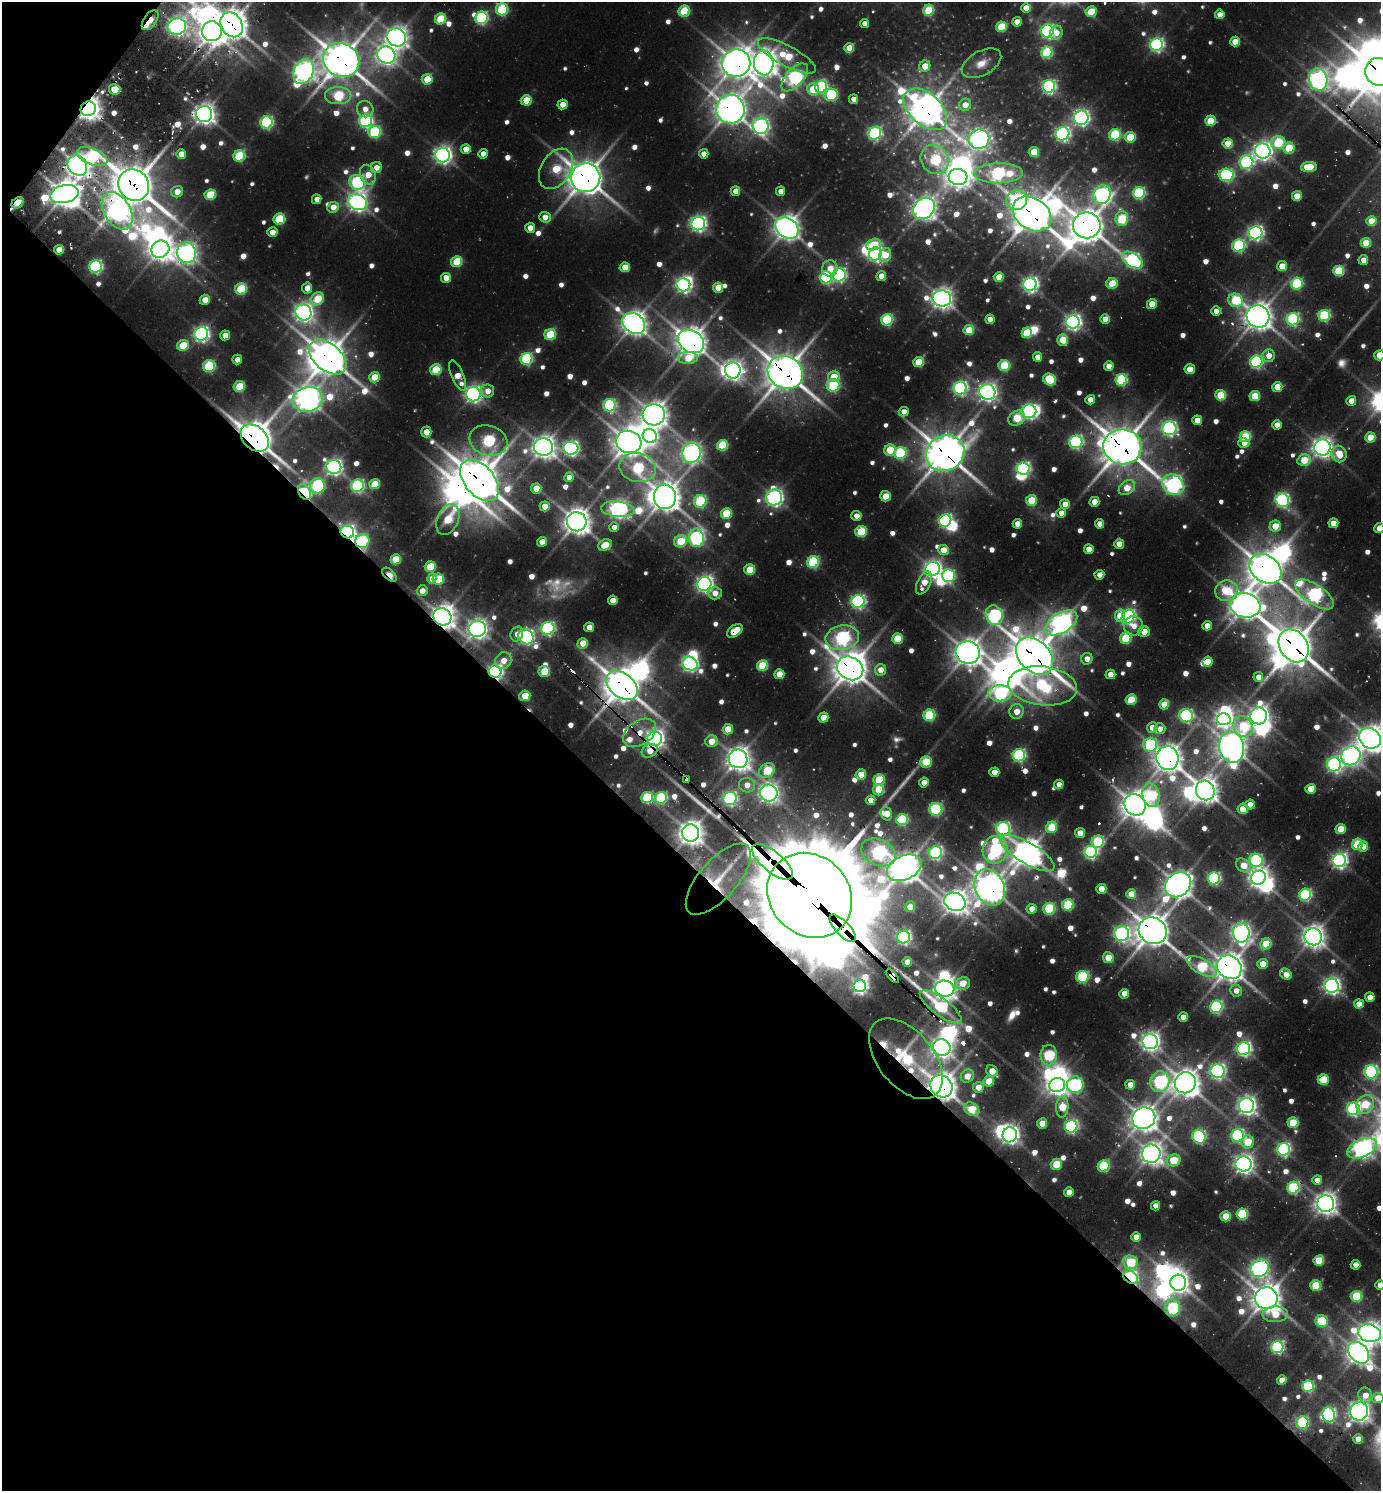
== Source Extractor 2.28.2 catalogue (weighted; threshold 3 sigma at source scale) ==
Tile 9 of 4 x 4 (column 1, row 3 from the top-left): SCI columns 303-1681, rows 1559-3047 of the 6039 x 6026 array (HDU 1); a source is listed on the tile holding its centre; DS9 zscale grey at full resolution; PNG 1383 x 1493 px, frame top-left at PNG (2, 2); each listed source drawn as its Kron ellipse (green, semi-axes under 4 px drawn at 4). Shown black and unused: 43% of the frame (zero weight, under 2 of 3 exposures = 4% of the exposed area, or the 3 px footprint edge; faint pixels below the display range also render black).
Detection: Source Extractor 2.28.2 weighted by HDU 2 'WHT'; one run over the whole footprint, this tile lists its part. Background 0.121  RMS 0.011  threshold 0.0513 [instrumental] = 3 sigma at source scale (4.5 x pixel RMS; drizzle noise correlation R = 1.50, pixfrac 1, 0.05/0.05 arcsec/px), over >= 5 px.
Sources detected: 852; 25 too faint to see at this stretch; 52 inside a brighter object's white glare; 7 cosmic-ray / hot-pixel residue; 2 long thin detections or spike segments (spike, bleed or trail) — neither listed nor drawn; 6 inside a brighter listed object's ellipse — not listed separately; of the other 760, all 500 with FLUX_AUTO >= 16.6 (the completeness limit of this list) listed and drawn (260 fainter detections not listed), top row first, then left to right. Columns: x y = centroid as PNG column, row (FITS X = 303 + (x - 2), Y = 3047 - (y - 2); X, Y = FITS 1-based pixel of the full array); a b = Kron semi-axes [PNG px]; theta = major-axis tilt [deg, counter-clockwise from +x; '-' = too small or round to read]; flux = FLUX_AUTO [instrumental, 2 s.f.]
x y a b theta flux
1026 8 5 4 - 29
502 9 6 6 - 170
929 10 5 5 - 96
684 11 5 5 - 100
1091 11 5 5 - 64
1220 14 5 4 - 20
481 18 6 6 - 250
440 19 6 5 - 95
150 20 11 6 54 58
1017 22 5 4 - 25
864 23 4 4 - 17
232 25 13 10 -57 2400
177 26 9 8 - 920
1001 27 5 5 - 86
212 31 10 10 - 2000
1047 31 6 6 - 460
1056 33 7 6 - 21
396 37 10 9 - 1300
1235 42 5 5 - 34
1156 45 6 6 - 460
849 48 5 5 - 42
1047 52 6 5 - 170
386 55 9 8 - 1000
787 56 32 10 -28 100
341 60 18 16 -30 3400
736 63 14 14 - 2200
764 63 12 10 -86 1900
982 63 21 12 29 23
925 66 6 5 - 34
304 71 13 9 66 1200
1379 72 14 13 - 3400
795 77 17 8 47 480
427 79 5 5 - 56
1318 79 11 9 -76 1000
1049 86 6 6 - 400
821 87 6 6 - 240
115 89 5 5 - 62
813 89 6 5 - 55
831 95 7 6 - 170
338 96 13 8 0 120
853 99 5 4 - 17
526 100 5 5 - 71
562 104 5 5 - 30
965 105 6 6 - 27
88 109 8 7 - 1400
365 109 8 8 - 17
730 109 14 14 - 2200
925 109 25 16 -42 2400
204 114 8 8 - 1200
1081 118 7 7 - 650
366 121 6 6 - 360
1210 121 5 5 - 65
267 122 6 6 - 290
761 126 8 8 - 630
375 132 6 6 - 200
875 133 6 6 - 340
1062 134 7 6 - 480
1115 135 6 5 - 170
1130 137 5 5 - 79
979 139 10 9 - 980
1278 142 7 6 - 100
1228 143 5 5 - 52
1289 148 5 5 - 79
466 149 5 5 - 24
1263 151 8 7 - 950
1034 152 5 5 - 59
181 154 5 4 - 27
483 154 5 4 - 18
704 154 5 4 - 20
443 155 7 7 - 830
92 156 16 8 -22 170
239 156 6 5 - 140
935 160 15 13 -50 160
1246 162 7 6 - 340
77 166 11 9 -49 1500
376 167 5 5 - 17
1309 167 8 5 6 61
556 169 22 14 58 86
998 173 24 10 1 390
368 175 10 7 -68 30
1226 175 8 6 -2 290
958 177 9 8 - 1100
586 178 15 14 - 2800
357 182 8 7 - 290
134 185 16 15 - 4100
735 191 5 4 - 23
780 191 5 4 - 18
177 192 6 5 - 23
1139 193 6 5 - 240
64 194 14 9 12 2100
210 195 6 5 - 80
1102 195 9 8 - 680
1297 196 5 5 - 42
317 199 5 4 - 17
1017 200 10 10 - 200
357 202 10 8 -21 1000
17 203 7 5 42 55
333 207 6 5 - 23
924 208 12 9 44 1300
117 211 21 13 -59 1100
1032 214 21 15 -35 3000
545 217 6 5 - 25
279 219 6 5 - 110
1122 219 7 6 - 93
1371 221 5 5 - 40
698 224 7 6 - 620
1087 225 14 13 - 2600
530 228 5 5 - 19
787 228 13 9 -35 1700
272 232 5 5 - 23
1255 233 7 6 - 530
1366 243 5 5 - 39
874 245 7 5 16 58
1239 246 6 6 - 220
160 249 9 8 - 1700
59 250 5 4 - 36
187 253 10 9 - 1100
875 254 7 6 - 500
885 255 7 6 - 39
1132 260 11 6 -33 440
1363 260 5 4 - 20
457 261 6 5 - 86
1282 266 5 5 - 40
95 267 6 6 - 330
625 267 5 5 - 39
830 268 8 7 - 24
1339 271 5 5 - 110
839 275 7 6 - 380
881 276 5 5 - 24
826 277 6 6 - 260
999 277 5 5 - 43
446 278 5 5 - 30
1030 284 7 6 - 590
1112 284 6 5 - 52
1297 284 6 6 - 160
683 285 7 6 - 590
307 288 5 5 - 22
718 288 5 5 - 41
241 289 6 5 - 110
942 298 9 8 - 1200
317 299 7 6 - 73
205 300 5 5 - 26
1236 300 7 6 - 110
1152 304 5 5 - 45
1216 311 5 4 - 19
303 312 8 8 - 1000
1324 315 6 5 - 190
1258 316 11 11 - 1900
990 319 5 4 - 25
1105 319 5 5 - 36
1293 319 6 6 - 270
887 320 6 5 - 180
1073 322 7 6 - 660
634 323 12 9 -37 1600
969 330 5 5 - 55
1027 333 5 5 - 92
201 334 7 6 - 590
550 334 6 5 - 99
225 335 5 5 - 27
1063 340 5 5 - 45
691 341 14 10 -33 2100
183 345 6 5 - 67
1380 355 5 5 - 45
1268 356 6 6 - 22
328 357 22 13 -41 3100
1038 357 5 4 - 24
688 358 10 6 0 50
526 359 6 6 - 220
237 360 5 4 - 18
919 362 5 5 - 69
1256 362 6 6 - 290
209 366 6 6 - 150
1004 366 5 5 - 100
1109 366 5 4 - 17
1190 369 5 5 - 32
436 370 6 5 - 94
733 370 8 8 - 980
785 372 18 16 -34 3200
457 376 16 6 -67 28
374 377 5 5 - 42
834 377 6 5 - 39
1050 379 6 5 - 110
1121 380 6 5 - 200
833 385 6 6 - 180
239 386 6 5 - 72
1277 387 5 5 - 45
960 388 7 6 - 420
488 391 6 6 - 21
987 392 8 8 - 940
473 394 7 7 - 770
1221 395 5 5 - 78
1255 396 5 5 - 62
308 399 15 12 12 1600
1090 400 5 4 - 27
1351 401 5 4 - 24
609 405 6 6 - 230
1029 411 7 7 - 490
904 412 5 4 - 18
654 415 11 10 - 1800
1017 418 9 7 32 66
1197 420 5 4 - 28
1277 425 5 4 - 19
1169 428 7 7 - 500
426 432 5 5 - 26
650 436 7 6 - 350
1245 437 5 5 - 130
1370 437 5 5 - 39
255 438 16 11 -43 3200
488 440 19 15 -18 220
629 442 13 11 -17 2300
1076 442 6 6 - 320
1244 443 6 5 - 17
722 445 5 5 - 110
543 447 9 8 - 1500
1122 447 19 17 -8 3500
1322 447 8 8 - 1100
571 448 7 6 - 580
890 450 6 5 - 69
691 453 10 9 - 980
900 453 6 6 - 200
945 453 20 17 30 3300
1339 454 8 7 - 41
1304 460 7 5 12 56
334 467 7 7 - 680
638 468 18 14 -13 170
1023 468 6 6 - 420
569 477 5 4 - 19
480 480 24 15 -49 3900
374 484 5 5 - 56
1173 485 11 9 -32 720
317 486 7 7 - 250
357 486 6 6 - 320
536 488 5 5 - 38
1127 488 9 6 38 38
305 492 8 6 -60 250
885 496 5 5 - 37
665 497 12 11 - 2300
774 497 8 8 - 750
1031 500 5 5 - 70
1282 500 7 6 - 410
700 501 6 6 - 180
1094 502 5 4 - 28
1065 504 5 4 - 25
545 506 5 5 - 29
618 509 17 7 -6 920
726 513 5 5 - 87
1061 513 5 5 - 19
856 516 5 5 - 18
448 520 16 10 68 76
945 520 6 5 - 390
577 522 10 9 - 1800
1333 523 5 5 - 28
1017 524 5 4 - 24
1099 524 4 4 - 25
1275 526 5 5 - 38
614 527 5 4 - 17
1379 528 5 5 - 28
861 531 6 5 - 98
347 532 7 6 - 530
696 538 9 7 -87 510
362 541 7 7 - 180
681 541 6 6 - 77
542 542 5 4 - 26
1119 544 5 5 - 27
605 545 7 5 32 29
1089 549 5 4 - 26
943 550 5 5 - 32
396 559 5 5 - 60
813 562 6 5 - 180
430 567 5 5 - 77
750 569 5 5 - 65
932 569 7 7 - 780
1265 569 17 13 -37 2800
390 575 9 5 -41 33
1099 575 5 4 - 19
948 576 6 6 - 270
432 579 5 4 - 25
438 579 6 5 - 83
924 583 12 6 63 30
704 584 7 7 - 710
422 591 5 5 - 17
1227 591 11 10 - 93
715 593 7 6 - 18
1315 594 22 10 -34 560
613 600 5 4 - 26
858 601 7 6 - 440
1245 605 15 12 -13 2100
994 615 10 8 -66 360
1120 616 6 5 - 45
442 617 9 8 - 1700
1128 617 8 6 61 520
1061 623 17 10 32 1200
1134 626 10 9 - 20
1207 626 5 4 - 23
589 627 5 5 - 26
548 628 7 6 - 400
477 629 9 8 - 1000
735 631 9 5 37 44
1144 632 5 5 - 25
517 634 7 6 - 18
526 637 8 7 - 510
842 638 17 12 11 490
1126 638 6 5 - 120
897 639 5 5 - 69
583 643 5 5 - 43
1294 646 17 13 -55 3400
968 652 12 11 - 2000
1035 656 21 15 -45 3900
1087 659 6 5 - 19
503 661 9 7 44 24
1207 662 5 5 - 40
690 664 8 6 -27 620
762 665 5 5 - 100
850 668 14 11 -31 2600
881 670 6 5 - 26
544 671 5 5 - 63
495 672 6 6 - 550
779 674 5 5 - 37
1110 674 5 4 - 23
1258 677 5 5 - 17
622 685 18 12 -40 3300
1043 686 34 19 -7 260
1000 693 11 8 0 330
525 696 5 5 - 46
1131 700 5 5 - 69
1164 704 5 5 - 51
1016 711 7 7 - 23
929 715 6 5 - 160
1186 716 7 6 - 350
1259 716 8 8 - 1000
823 718 5 5 - 38
1224 719 7 6 - 690
1152 727 5 5 - 22
1243 727 11 9 -57 100
728 729 5 5 - 41
1160 729 6 5 - 18
640 733 18 12 33 32
1370 738 11 9 -34 1700
655 739 7 7 - 980
711 741 6 6 - 28
1150 745 7 7 - 190
1232 747 16 12 -77 2000
650 751 8 6 29 27
1019 755 6 6 - 300
1351 756 10 9 - 970
1167 758 12 11 - 2100
738 759 9 9 - 1500
926 762 6 5 - 78
1334 764 7 7 - 470
767 771 8 7 - 95
994 772 5 4 - 24
861 774 5 5 - 38
686 779 4 3 - 450
879 780 5 5 - 94
924 783 5 4 - 27
1059 784 5 4 - 19
747 785 8 7 - 25
1310 789 5 4 - 42
879 790 6 5 - 69
1205 790 10 9 - 1600
769 793 9 8 - 970
1151 795 12 8 -74 150
647 798 6 5 - 120
661 798 6 5 - 180
730 798 7 6 - 390
871 800 5 4 - 27
1250 804 5 4 - 19
1135 805 11 10 - 2100
936 809 6 6 - 200
1243 809 5 5 - 41
886 814 7 5 -73 35
902 820 6 5 - 150
1052 827 6 5 - 82
1003 829 7 6 - 290
1340 829 5 5 - 46
691 833 8 8 - 1600
1080 833 5 5 - 24
1098 842 6 6 - 160
1357 844 6 5 - 120
1363 847 5 5 - 21
995 850 14 12 80 420
878 852 18 13 -24 430
1091 852 6 6 - 380
935 853 6 6 - 350
1027 853 31 10 -31 2200
1256 860 7 6 - 280
1339 860 7 6 - 630
772 862 25 10 -39 1200
1243 865 8 6 -37 35
904 868 18 12 25 2400
1214 878 6 6 - 270
1258 878 7 7 - 1000
718 879 44 19 49 42
1178 885 14 11 41 1800
990 887 19 14 -67 2200
1101 889 5 5 - 36
1131 894 5 5 - 34
810 895 45 39 -45 33000
1305 895 6 5 - 260
955 902 11 9 -24 1600
1068 905 6 5 - 140
910 907 5 5 - 26
1032 909 5 4 - 25
1049 909 6 6 - 140
843 928 17 7 -46 1700
1153 931 14 13 - 2800
1241 933 10 8 -81 990
1122 934 7 7 - 520
903 937 6 6 - 440
1313 937 9 8 - 1400
1266 944 6 5 - 77
1108 958 5 5 - 39
907 962 5 4 - 19
1263 964 5 5 - 33
1202 966 16 7 -29 140
1229 967 13 11 -38 2200
1286 974 6 5 - 26
892 976 8 4 -46 98
1082 977 6 6 - 190
962 983 8 6 9 42
860 986 6 6 - 560
1332 986 7 7 - 750
945 989 10 8 -11 1400
1236 991 6 6 - 17
1124 994 5 4 - 35
1370 997 5 5 - 21
1359 1004 5 4 - 24
941 1007 25 8 -37 170
1216 1007 6 6 - 280
1183 1017 5 5 - 21
1150 1042 8 7 - 970
942 1048 9 8 - 1200
1244 1049 6 6 - 520
1049 1055 10 8 -89 160
906 1059 47 27 -50 330
992 1071 6 5 - 37
1217 1071 7 7 - 530
1371 1072 7 6 - 340
967 1076 7 6 - 28
1323 1080 5 5 - 72
989 1081 5 5 - 48
1160 1082 10 9 - 390
1185 1083 11 10 - 1900
1057 1085 8 7 - 1100
1075 1085 8 8 - 300
1130 1085 5 4 - 22
941 1086 12 10 -47 2300
978 1087 5 5 - 27
1365 1104 10 8 54 76
1246 1106 8 7 - 900
1062 1107 10 6 87 57
972 1109 8 6 -32 60
1353 1109 6 6 - 400
1144 1118 11 10 - 1900
1042 1123 5 5 - 36
1293 1123 5 5 - 87
1071 1126 6 6 - 350
1010 1135 7 7 - 790
1238 1135 6 6 - 310
1199 1137 7 6 - 320
1247 1142 6 6 - 63
1362 1148 16 9 23 1000
1284 1149 6 6 - 390
1151 1154 9 9 - 1300
1174 1160 7 6 - 74
1056 1164 5 5 - 61
1243 1164 8 8 - 960
1104 1166 6 5 - 160
1317 1180 5 5 - 19
1293 1188 6 6 - 230
1069 1192 5 4 - 25
1326 1204 8 8 - 1300
1155 1206 5 4 - 18
1242 1214 5 5 - 150
1226 1216 5 5 - 57
1136 1237 5 4 - 20
1319 1260 5 5 - 70
1130 1262 8 7 - 99
1356 1265 5 4 - 20
1259 1268 10 8 37 720
1131 1277 8 5 -34 460
1178 1283 8 8 - 1100
1316 1285 5 5 - 85
1380 1285 5 4 - 25
1356 1296 6 5 - 110
1266 1298 11 11 - 2200
1173 1308 8 7 - 220
1275 1314 13 8 2 52
1322 1321 6 6 - 110
1369 1333 12 8 -14 1300
1277 1347 6 6 - 310
1359 1353 12 9 -48 1400
1282 1380 5 4 - 23
1308 1386 6 6 - 190
1365 1395 8 7 - 24
1378 1398 6 5 - 39
1359 1411 9 9 - 1300
1329 1415 7 6 - 320
1303 1423 6 6 - 200
1358 1439 5 5 - 26
Overlapping masked pixels (flux is a lower limit): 63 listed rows (the first 20) at x y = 150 20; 232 25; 212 31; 341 60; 736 63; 1379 72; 88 109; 730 109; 925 109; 77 166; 586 178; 134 185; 64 194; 17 203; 117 211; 1032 214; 1087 225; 691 341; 328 357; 785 372
Isophote crosses this tile's border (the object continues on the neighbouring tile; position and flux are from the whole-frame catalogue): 10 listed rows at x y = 1379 72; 1380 355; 1379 528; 1370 738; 1371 1072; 1362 1148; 1380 1285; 1369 1333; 1359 1353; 1378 1398